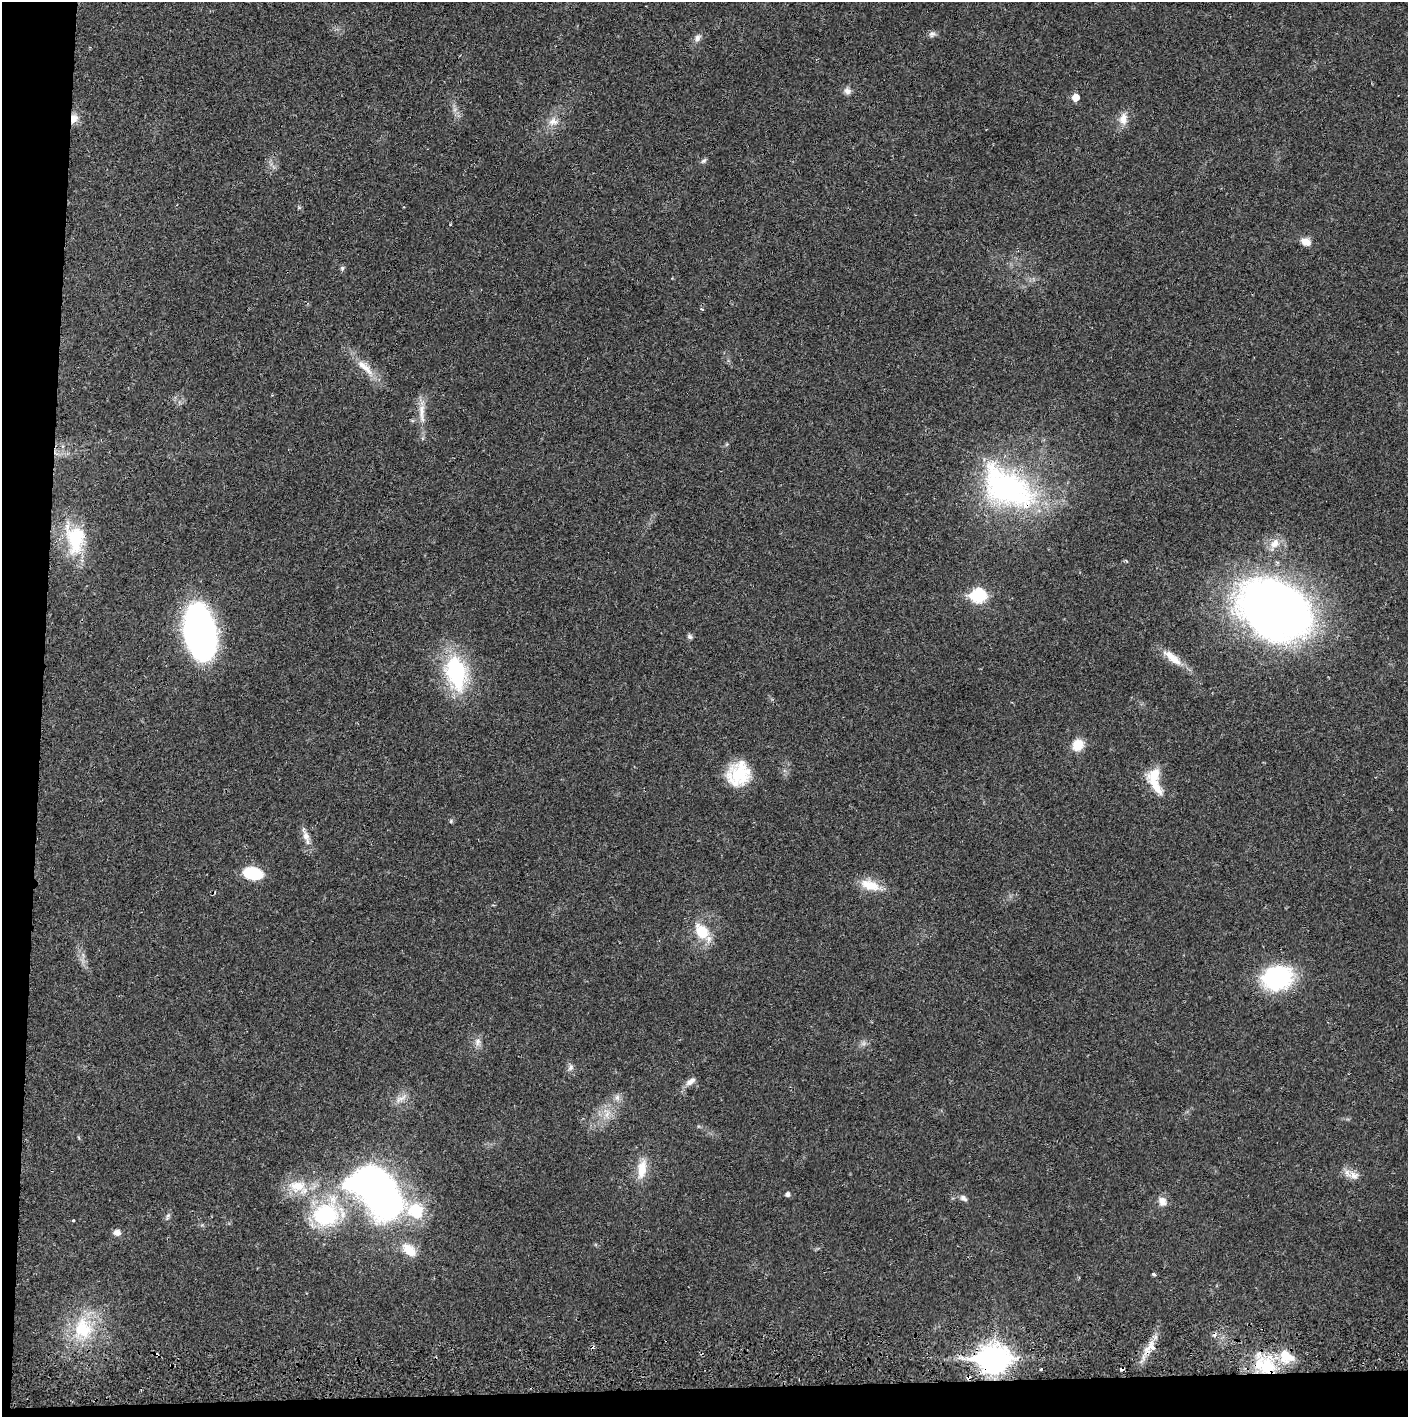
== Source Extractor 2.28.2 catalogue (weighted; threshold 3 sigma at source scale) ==
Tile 7 of 3 x 3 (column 1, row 3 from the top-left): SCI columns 4-1409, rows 56-1470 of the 4230 x 4358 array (HDU 1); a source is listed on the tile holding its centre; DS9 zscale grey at full resolution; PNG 1410 x 1419 px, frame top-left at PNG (2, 2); no overlay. Shown black and unused: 5% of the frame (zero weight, under 2 of 3 exposures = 3% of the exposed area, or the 3 px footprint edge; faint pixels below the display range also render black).
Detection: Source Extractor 2.28.2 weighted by HDU 2 'WHT'; one run over the whole footprint, this tile lists its part. Background 0.0213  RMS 0.0035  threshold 0.0157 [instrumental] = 3 sigma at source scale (4.5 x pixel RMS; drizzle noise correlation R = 1.50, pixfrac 1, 0.05/0.05 arcsec/px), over >= 5 px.
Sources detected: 68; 1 too faint to see at this stretch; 5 cosmic-ray / hot-pixel residue — not listed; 5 inside a brighter listed object's ellipse — not listed separately; the other 57 listed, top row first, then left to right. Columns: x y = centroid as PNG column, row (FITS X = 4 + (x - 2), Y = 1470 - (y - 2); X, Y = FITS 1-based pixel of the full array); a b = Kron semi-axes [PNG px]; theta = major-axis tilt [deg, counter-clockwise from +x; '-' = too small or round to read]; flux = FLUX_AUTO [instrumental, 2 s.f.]
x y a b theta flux
932 34 10 8 11 1.3
697 38 12 8 62 1.8
847 91 9 8 - 1.8
1075 97 5 5 - 5.2
74 118 12 9 80 3.5
1123 119 17 11 84 3.8
553 121 15 12 6 3.7
704 161 8 6 39 0.8
299 207 6 4 -19 0.46
1306 242 11 8 -22 3.3
342 268 6 6 - 0.7
702 309 5 4 - 0.45
365 367 33 11 -45 7.1
422 413 35 8 -87 5
1008 489 76 45 -24 73
75 539 42 25 -79 22
1274 544 18 11 55 4.3
978 595 8 7 - 47
1275 609 83 58 -29 210
200 631 40 21 -78 180
690 637 8 6 -45 0.82
1172 658 32 10 -38 6.1
456 673 42 25 -77 34
1078 745 14 12 53 5.8
738 774 26 23 58 16
1154 774 20 15 39 7.2
451 821 5 5 - 0.55
306 837 23 7 -71 3.3
253 873 17 11 -9 16
870 885 28 13 -19 7.3
702 931 20 14 -55 11
1278 978 25 20 11 48
478 1042 13 8 84 2.1
571 1067 10 7 69 1.3
691 1081 14 7 37 2.2
617 1097 9 7 -90 1.6
401 1099 21 7 28 2.7
607 1113 18 10 -87 4.4
642 1169 29 12 80 6.8
1354 1175 16 11 -28 3.5
297 1186 26 15 -1 10
378 1192 64 38 -44 160
787 1194 5 5 - 1.2
963 1198 10 7 -36 1.4
1162 1201 13 11 -55 2.8
326 1214 37 31 44 34
168 1216 12 5 69 0.98
73 1220 3 3 - 0.34
117 1233 10 8 -11 1.9
409 1250 20 12 -39 6.8
1154 1274 4 3 - 0.77
83 1329 40 29 78 23
1151 1348 21 13 41 5.8
994 1359 12 10 0 440
1267 1367 29 20 78 19
1041 1369 3 3 - 0.93
1122 1369 4 3 - 4.6
Overlapping masked pixels (flux is a lower limit): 6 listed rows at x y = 74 118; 1008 489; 1151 1348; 994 1359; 1267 1367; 1122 1369